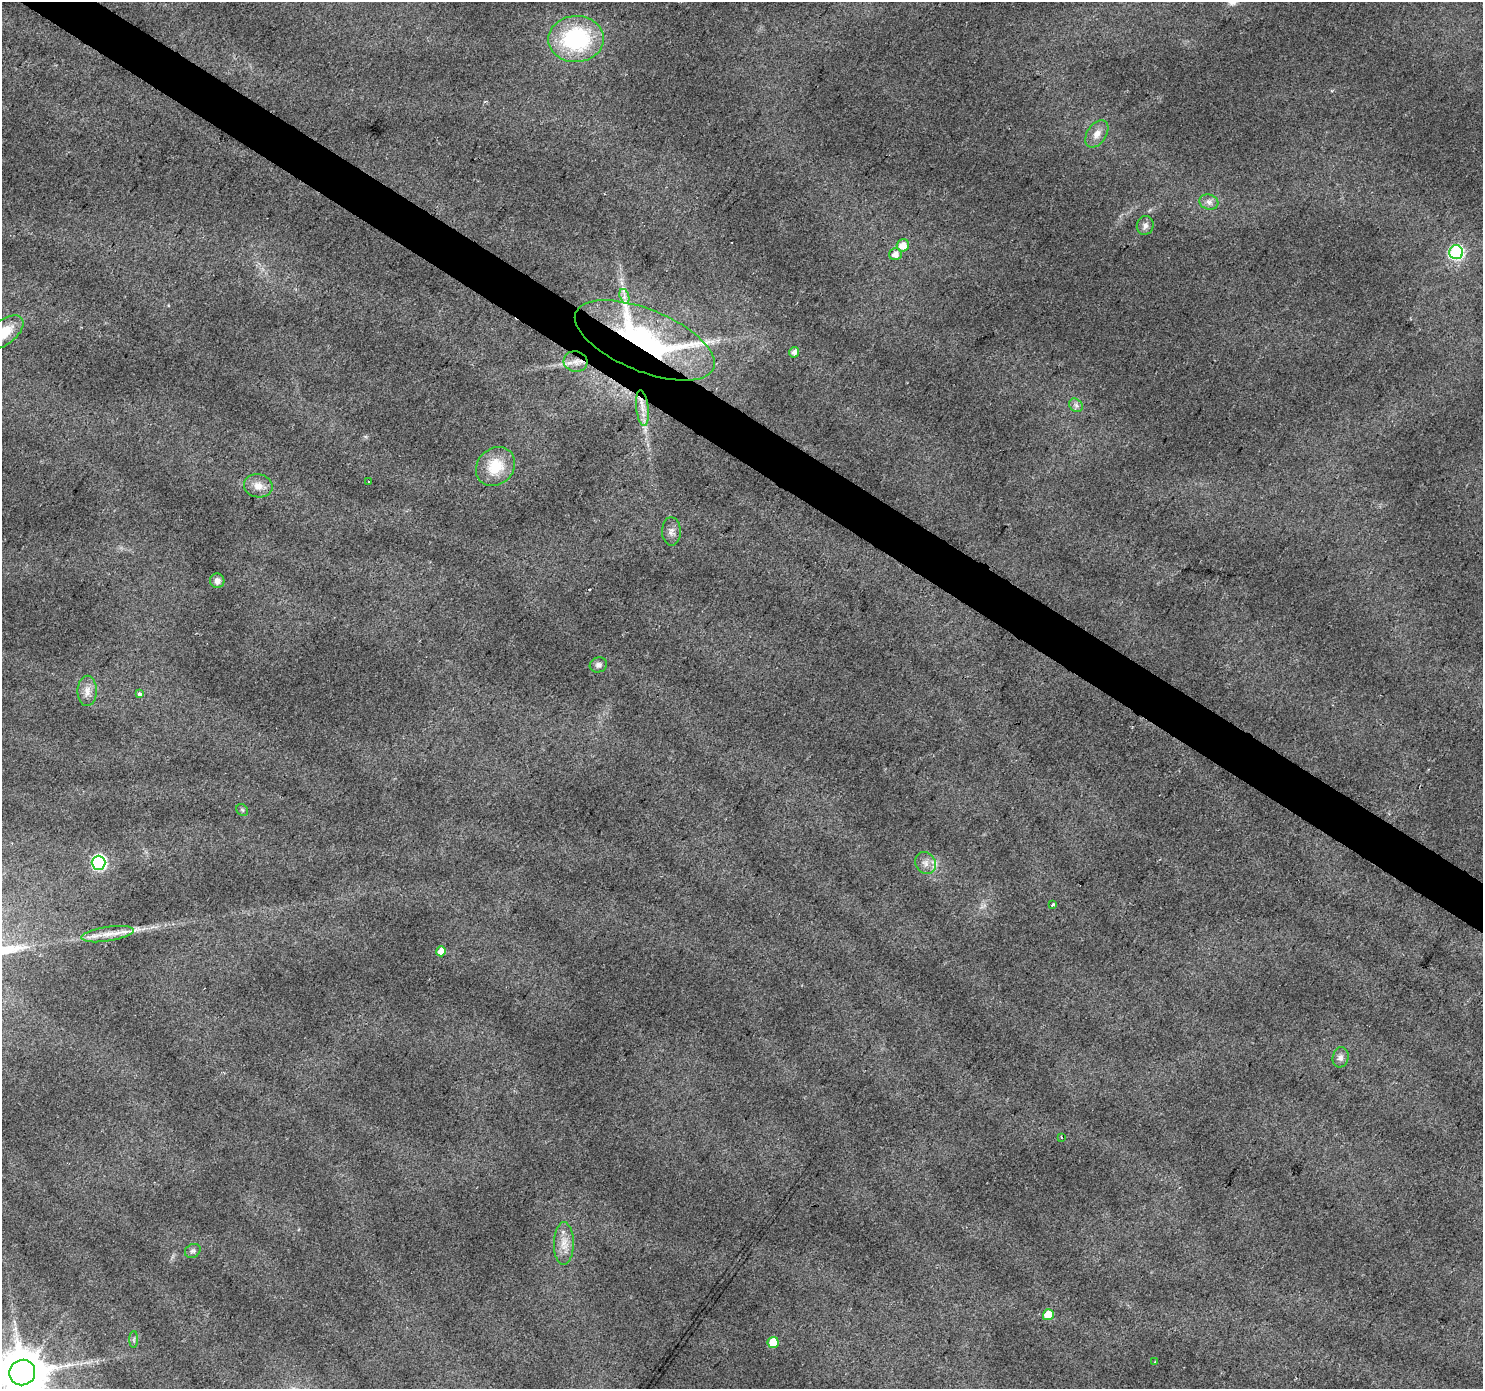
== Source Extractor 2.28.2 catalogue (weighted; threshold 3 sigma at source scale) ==
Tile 11 of 4 x 4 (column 3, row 3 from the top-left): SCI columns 2961-4441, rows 1570-2956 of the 5925 x 5982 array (HDU 1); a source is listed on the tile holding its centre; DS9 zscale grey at full resolution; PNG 1485 x 1391 px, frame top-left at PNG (2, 2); each listed source drawn as its Kron ellipse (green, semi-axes under 4 px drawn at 4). Shown black and unused: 3% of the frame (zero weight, under 2 of 3 exposures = <1% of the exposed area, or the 3 px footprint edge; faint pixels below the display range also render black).
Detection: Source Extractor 2.28.2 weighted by HDU 2 'WHT'; one run over the whole footprint, this tile lists its part. Background 0.0458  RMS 0.0074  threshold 0.0333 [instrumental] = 3 sigma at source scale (4.5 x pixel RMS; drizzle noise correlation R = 1.50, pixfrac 1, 0.0396/0.0396 arcsec/px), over >= 5 px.
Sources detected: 39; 1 cosmic-ray / hot-pixel residue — neither listed nor drawn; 1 inside a brighter listed object's ellipse — not listed separately; the other 37 listed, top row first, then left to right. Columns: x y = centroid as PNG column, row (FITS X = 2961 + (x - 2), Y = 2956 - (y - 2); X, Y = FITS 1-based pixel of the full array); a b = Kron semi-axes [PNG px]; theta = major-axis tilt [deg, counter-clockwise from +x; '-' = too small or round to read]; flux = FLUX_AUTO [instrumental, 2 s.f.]
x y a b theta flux
576 39 28 23 3 85
1097 134 15 9 56 6.7
1209 202 9 7 -15 3.5
1145 225 9 8 - 3.5
903 245 6 6 - 8.7
1456 252 7 7 - 110
895 254 6 6 - 5.1
624 296 7 4 -73 2.6
3 333 23 12 37 22
645 340 74 31 -22 210
794 352 5 5 - 4
575 361 12 10 -13 6.7
1076 405 7 6 - 2.6
642 408 18 6 -83 6.6
495 466 21 18 46 24
368 481 3 2 - 0.66
258 486 14 11 -11 7.6
671 531 14 9 -89 4.5
217 581 7 7 - 3.6
598 665 9 7 20 2.6
87 691 15 9 88 6.3
140 693 4 3 - 4.7
242 810 6 5 - 1.1
99 863 7 7 - 130
925 863 11 10 - 5.1
1053 905 3 3 - 2.2
108 934 26 7 9 10
441 951 5 5 - 7.9
1340 1057 10 8 77 3.4
1061 1137 3 2 - 0.56
564 1244 21 10 89 9.1
193 1251 8 6 31 2
1048 1315 5 5 - 14
134 1339 8 4 90 1.5
773 1342 5 5 - 16
1155 1361 3 3 - 0.65
22 1372 13 12 - 3900
Overlapping masked pixels (flux is a lower limit): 2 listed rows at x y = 645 340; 575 361
Isophote crosses this tile's border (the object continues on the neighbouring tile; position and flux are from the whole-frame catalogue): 2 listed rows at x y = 3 333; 22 1372